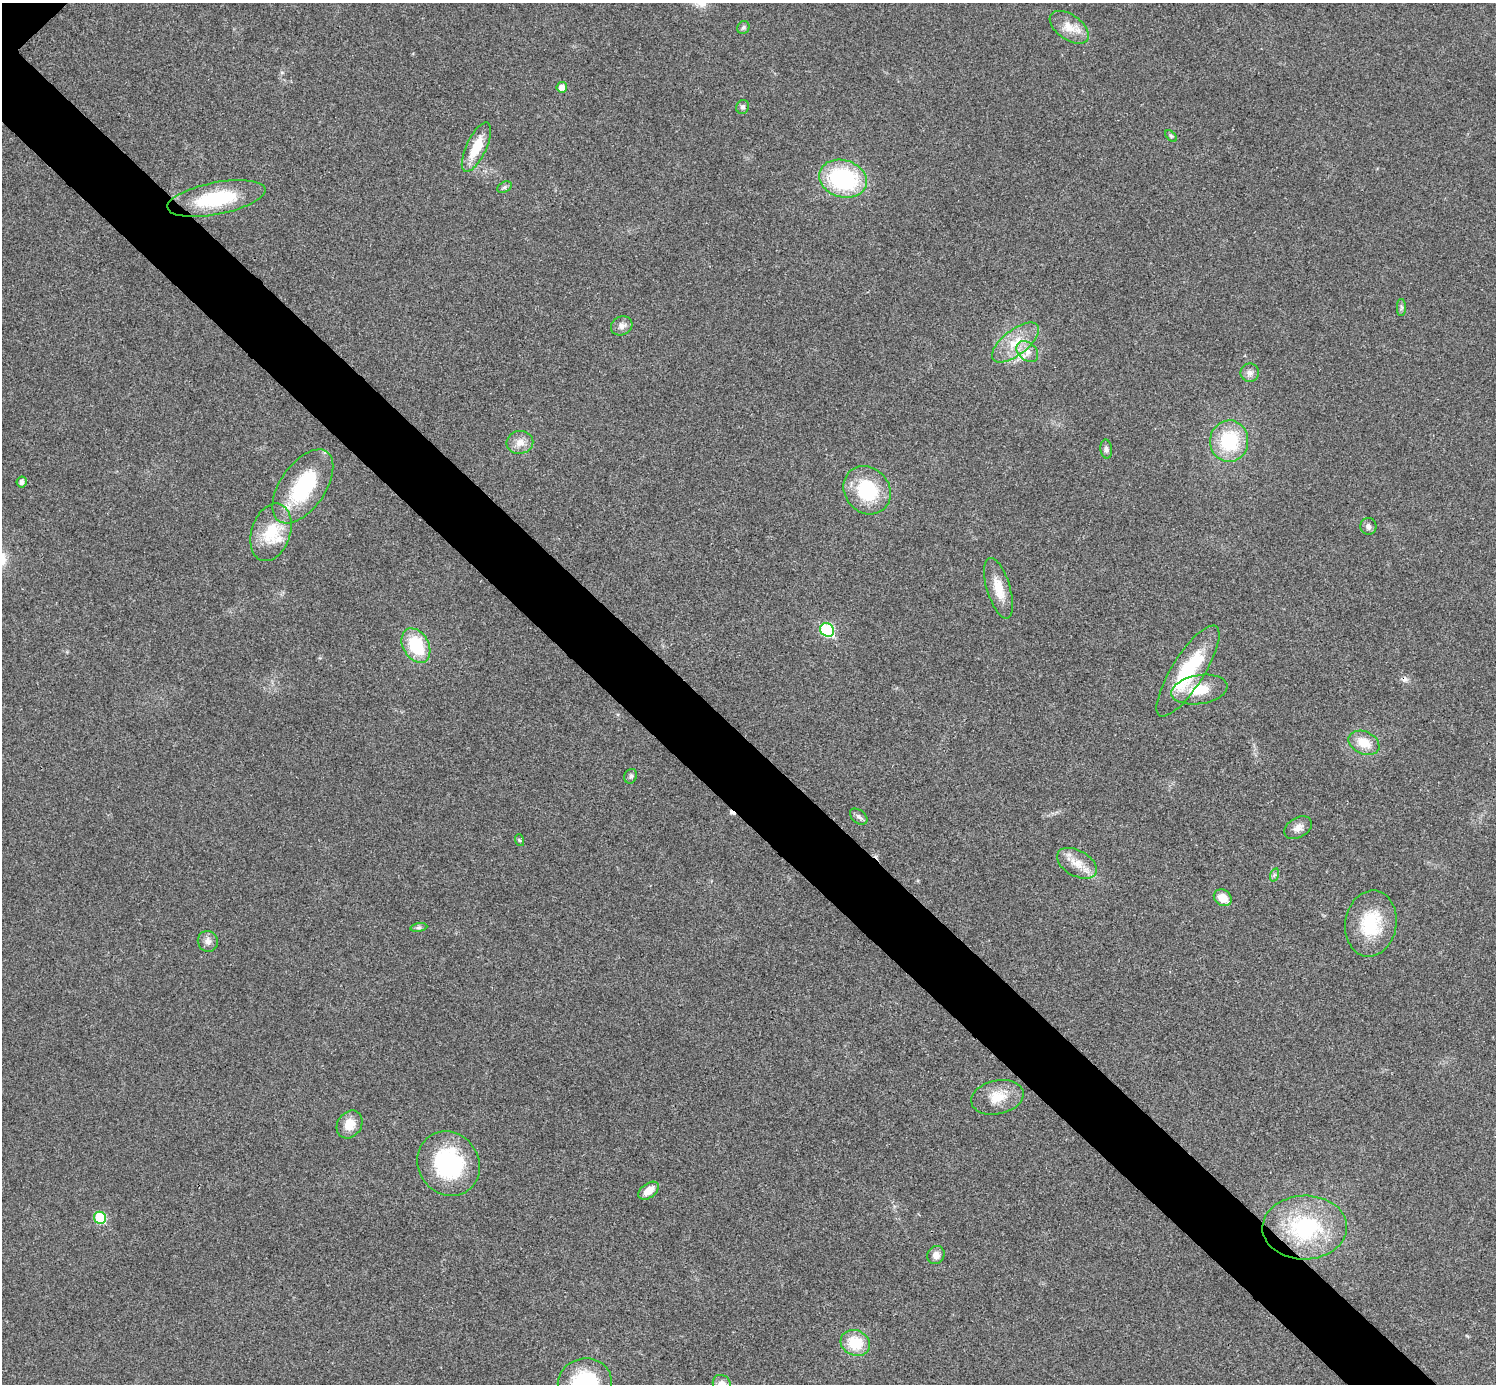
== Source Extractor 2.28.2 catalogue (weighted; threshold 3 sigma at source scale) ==
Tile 6 of 4 x 4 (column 2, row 2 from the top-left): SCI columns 1500-2993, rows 3063-4444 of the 5983 x 5983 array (HDU 1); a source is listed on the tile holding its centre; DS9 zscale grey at full resolution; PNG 1498 x 1386 px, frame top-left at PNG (2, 3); each listed source drawn as its Kron ellipse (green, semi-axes under 4 px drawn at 4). Shown black and unused: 6% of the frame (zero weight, under 3 of 4 exposures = <1% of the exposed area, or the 3 px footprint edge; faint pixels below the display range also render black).
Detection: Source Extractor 2.28.2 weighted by HDU 2 'WHT'; one run over the whole footprint, this tile lists its part. Background 0.0211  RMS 0.0055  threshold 0.0246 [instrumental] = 3 sigma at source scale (4.5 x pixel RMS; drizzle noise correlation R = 1.50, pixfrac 1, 0.05/0.05 arcsec/px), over >= 5 px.
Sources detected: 53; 1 inside a brighter object's white glare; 2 cosmic-ray / hot-pixel residue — neither listed nor drawn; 2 inside a brighter listed object's ellipse — not listed separately; the other 48 listed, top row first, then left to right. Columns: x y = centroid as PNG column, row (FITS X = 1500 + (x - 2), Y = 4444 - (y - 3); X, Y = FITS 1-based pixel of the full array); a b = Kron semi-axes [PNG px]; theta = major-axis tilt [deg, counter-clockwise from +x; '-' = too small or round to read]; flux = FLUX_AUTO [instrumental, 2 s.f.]
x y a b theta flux
1069 27 22 12 -36 8.5
743 28 6 6 - 1.1
562 87 5 5 - 3.8
743 107 7 6 - 1.5
1171 136 7 4 -45 0.94
476 147 27 10 65 14
843 179 24 18 -16 59
505 187 8 5 27 1.1
216 198 50 16 11 38
1401 307 8 4 90 1.2
622 326 11 9 27 3.1
1015 343 28 12 38 13
1027 352 12 8 -41 4.4
1250 373 9 9 - 2.6
1229 441 21 19 84 32
520 442 13 11 10 5.1
1106 449 9 6 -86 1.8
22 482 5 5 - 2
303 486 42 22 55 45
867 490 25 22 -49 31
1368 526 8 8 - 2
271 532 29 19 72 21
998 588 31 11 -73 11
827 630 7 6 - 48
416 646 18 12 -60 25
1188 671 53 16 58 38
1199 690 28 14 9 14
1364 743 16 11 -25 8.9
631 776 7 6 - 1.3
859 817 10 6 -38 1.7
1298 828 15 10 31 3.7
519 840 6 4 -71 0.62
1077 863 22 13 -29 8.3
1274 875 7 4 72 1
1223 898 9 7 -36 7.1
1371 924 33 25 81 26
419 928 8 4 8 1.1
208 941 10 10 - 3.2
997 1097 26 17 12 12
350 1124 15 12 55 7.6
449 1164 33 30 -54 55
649 1191 11 7 37 6.1
100 1218 6 6 - 28
1305 1228 42 32 2 53
936 1255 9 8 - 3.8
855 1343 15 12 -26 16
585 1383 27 24 13 41
722 1384 9 8 - 3.9
Isophote crosses this tile's border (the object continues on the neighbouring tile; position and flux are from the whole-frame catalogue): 2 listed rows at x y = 585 1383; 722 1384